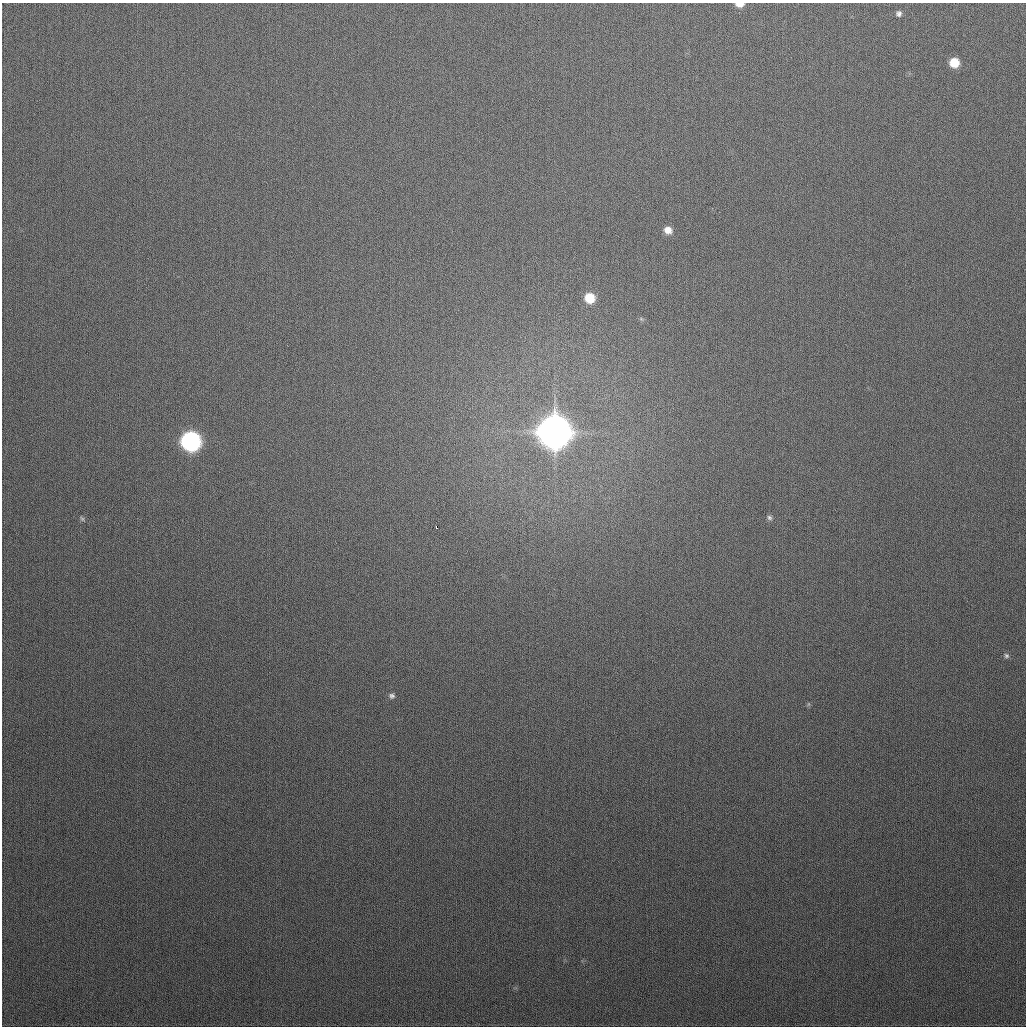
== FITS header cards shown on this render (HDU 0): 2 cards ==
NAXIS1  =                 1024
NAXIS2  =                 1024

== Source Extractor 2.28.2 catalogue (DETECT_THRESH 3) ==
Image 1024 x 1024 px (HDU 0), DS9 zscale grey, 1 PNG px = 1 image px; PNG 1028 x 1028 px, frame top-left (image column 1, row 1024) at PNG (2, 3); no overlay
Background 307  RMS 12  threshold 35.1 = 3 sigma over >= 5 px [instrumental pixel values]
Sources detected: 12; all 12 listed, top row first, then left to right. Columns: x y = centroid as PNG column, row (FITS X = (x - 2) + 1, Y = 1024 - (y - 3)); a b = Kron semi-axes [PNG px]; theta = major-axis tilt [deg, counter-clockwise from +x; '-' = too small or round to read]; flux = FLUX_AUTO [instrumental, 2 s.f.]
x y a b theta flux
739 4 8 4 0 6.0e+03
899 14 7 7 - 2.7e+03
954 63 8 8 - 1.8e+04
668 230 9 8 - 7.1e+03
590 298 9 8 - 2.2e+04
554 432 12 11 - 3.0e+06
191 441 10 10 - 3.6e+05
769 518 7 6 - 2.1e+03
82 519 7 4 -54 1.3e+03
436 527 3 2 - 1.0e+04
1006 656 7 6 - 1.9e+03
392 696 8 6 -11 2.3e+03
At the frame edge (FLAGS 8, measured only in part): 1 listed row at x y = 739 4